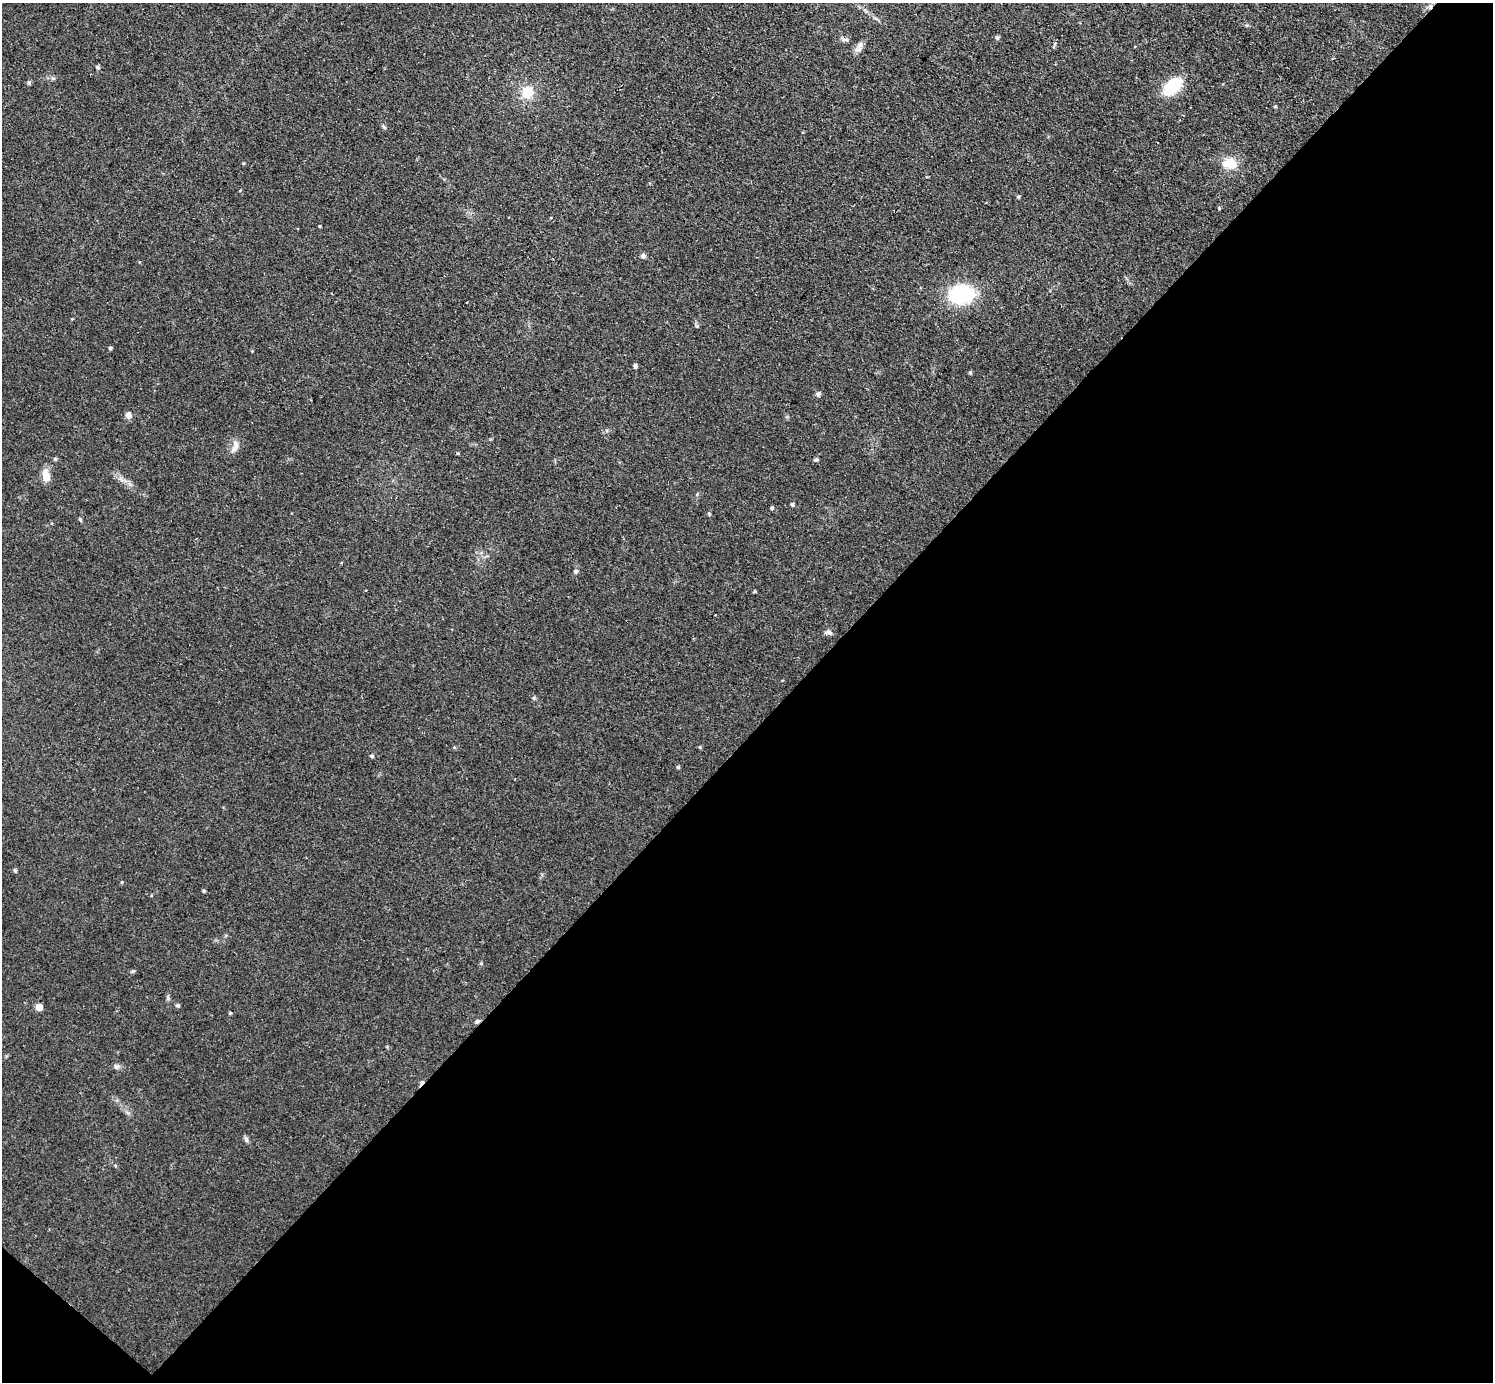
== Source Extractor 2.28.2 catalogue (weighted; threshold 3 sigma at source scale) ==
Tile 15 of 4 x 4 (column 3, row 4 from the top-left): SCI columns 3039-4529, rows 321-1700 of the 6141 x 6138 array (HDU 1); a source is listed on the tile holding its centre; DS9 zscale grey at full resolution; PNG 1495 x 1384 px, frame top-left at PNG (2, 3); no overlay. Shown black and unused: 48% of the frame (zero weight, under 3 of 4 exposures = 1% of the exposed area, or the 3 px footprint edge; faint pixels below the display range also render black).
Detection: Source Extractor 2.28.2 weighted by HDU 2 'WHT'; one run over the whole footprint, this tile lists its part. Background 0.116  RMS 0.007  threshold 0.0315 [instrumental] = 3 sigma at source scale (4.5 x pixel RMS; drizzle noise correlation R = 1.50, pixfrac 1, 0.05/0.05 arcsec/px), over >= 5 px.
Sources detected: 45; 1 cosmic-ray / hot-pixel residue — not listed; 1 inside a brighter listed object's ellipse — not listed separately; the other 43 listed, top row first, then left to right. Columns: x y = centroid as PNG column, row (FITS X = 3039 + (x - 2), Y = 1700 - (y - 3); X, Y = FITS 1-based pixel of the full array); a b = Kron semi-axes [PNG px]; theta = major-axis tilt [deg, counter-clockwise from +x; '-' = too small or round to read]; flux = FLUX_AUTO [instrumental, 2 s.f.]
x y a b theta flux
997 38 5 5 - 1.3
843 39 7 5 -44 1.7
861 45 10 7 52 2.8
97 67 6 3 -37 1.1
29 82 6 4 44 1.1
1172 86 19 11 44 32
527 92 8 8 - 19
384 127 7 4 -45 1.1
243 163 4 3 - 0.62
1230 163 16 12 -4 13
1018 197 5 3 - 0.81
1219 208 4 3 - 0.6
320 226 5 3 - 0.6
643 256 5 5 - 2.2
961 294 21 16 8 57
110 348 4 3 - 1.2
635 366 4 4 - 1.7
970 373 5 4 - 0.93
818 394 5 5 - 2.1
128 415 8 7 - 3.2
235 445 13 8 82 4.6
55 459 5 4 - 0.93
816 460 7 4 8 0.96
46 476 12 8 -77 7.8
792 504 4 4 - 1.4
772 508 4 4 - 1.1
709 514 5 4 - 0.88
575 571 7 5 46 1.2
754 591 4 3 - 0.76
715 615 3 2 - 0.57
828 632 10 5 -12 2.1
700 747 5 3 - 0.69
372 756 5 4 - 1.2
678 767 5 4 - 0.98
15 870 5 4 - 1.1
122 882 5 3 - 0.63
203 891 4 3 - 0.91
177 1005 5 4 - 1.2
39 1007 5 5 - 10
230 1013 4 4 - 0.68
477 1021 7 5 22 1.3
116 1066 8 7 - 1.9
246 1139 9 4 -64 1.6
Overlapping masked pixels (flux is a lower limit): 1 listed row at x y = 477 1021